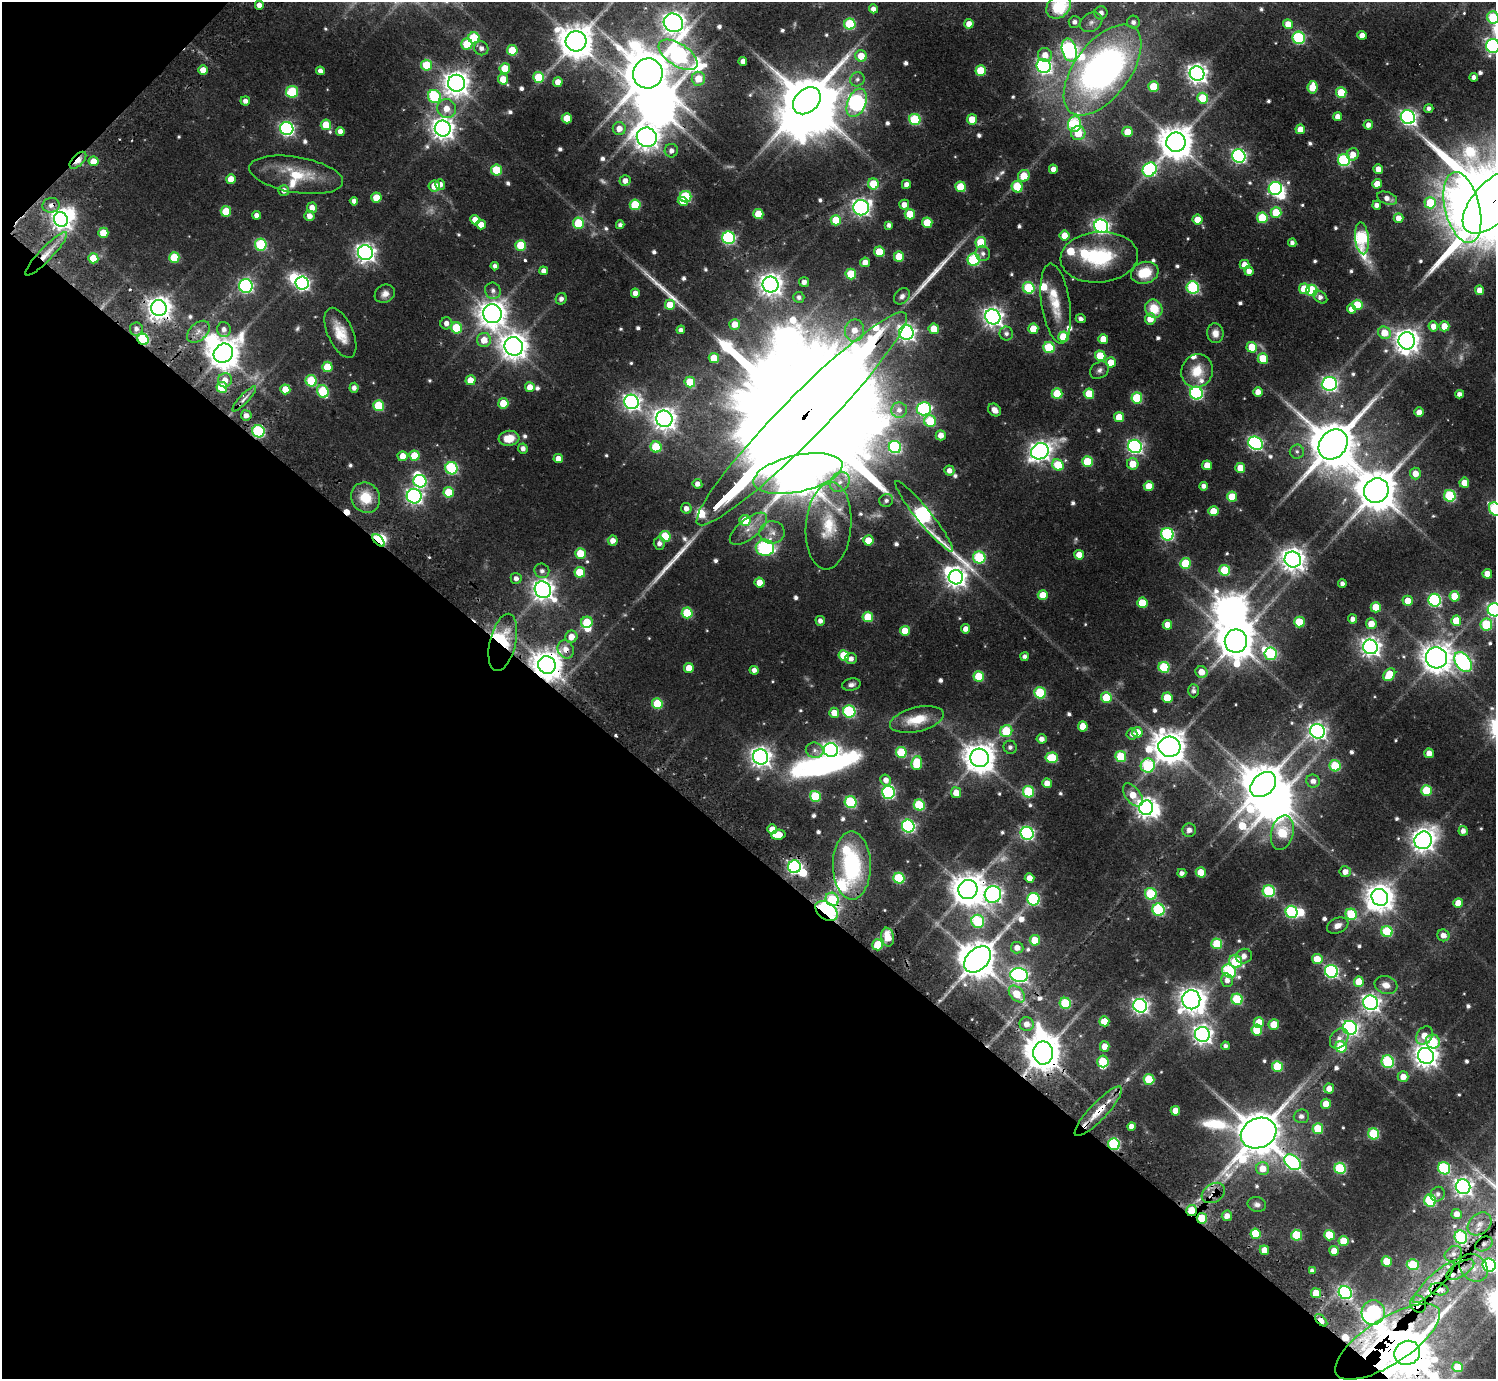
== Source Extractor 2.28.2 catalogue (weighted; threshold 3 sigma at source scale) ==
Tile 9 of 4 x 4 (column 1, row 3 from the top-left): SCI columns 38-1531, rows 1728-3104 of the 6067 x 6068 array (HDU 1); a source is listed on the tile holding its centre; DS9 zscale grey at full resolution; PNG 1498 x 1381 px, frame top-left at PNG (2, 2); each listed source drawn as its Kron ellipse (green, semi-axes under 4 px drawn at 4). Shown black and unused: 40% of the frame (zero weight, under 2 of 3 exposures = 4% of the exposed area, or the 3 px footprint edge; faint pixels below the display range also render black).
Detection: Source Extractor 2.28.2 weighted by HDU 2 'WHT'; one run over the whole footprint, this tile lists its part. Background 0.0655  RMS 0.0064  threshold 0.0288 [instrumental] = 3 sigma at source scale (4.5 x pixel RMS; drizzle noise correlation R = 1.50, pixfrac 1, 0.05/0.05 arcsec/px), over >= 5 px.
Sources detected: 674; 9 too faint to see at this stretch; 24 inside a brighter object's white glare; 6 cosmic-ray / hot-pixel residue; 3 long thin detections or spike segments (spike, bleed or trail) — neither listed nor drawn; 19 inside a brighter listed object's ellipse — not listed separately; of the other 613, all 500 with FLUX_AUTO >= 2.28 (the completeness limit of this list) listed and drawn (113 fainter detections not listed), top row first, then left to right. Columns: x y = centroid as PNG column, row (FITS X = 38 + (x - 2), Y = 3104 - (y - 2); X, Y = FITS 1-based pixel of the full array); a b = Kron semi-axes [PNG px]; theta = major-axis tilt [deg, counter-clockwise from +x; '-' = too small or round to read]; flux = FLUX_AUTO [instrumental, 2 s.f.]
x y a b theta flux
259 5 4 4 - 4.7
1058 7 13 10 38 40
873 9 4 4 - 3.5
1101 13 6 6 - 3.8
1493 18 6 5 - 42
1075 22 6 5 - 2.9
1091 22 12 9 32 3.9
1133 22 6 6 - 2.7
673 23 10 9 - 580
850 24 5 5 - 48
969 24 4 4 - 5.8
1288 24 5 5 - 8
1362 35 4 4 - 4.7
474 38 5 5 - 37
1299 38 6 6 - 85
576 41 10 10 - 1600
467 44 5 5 - 24
1493 46 7 7 - 160
481 48 7 6 - 3.3
512 50 5 5 - 24
1069 50 12 7 -74 200
678 55 22 11 -33 240
1045 55 7 7 - 6.8
861 56 6 5 - 11
743 61 4 4 - 3.8
427 65 5 5 - 26
1044 66 7 7 - 190
505 68 5 5 - 18
203 70 5 4 - 7.4
1102 70 53 27 53 270
320 71 4 4 - 3.3
981 71 5 5 - 26
648 73 15 14 - 3400
1197 74 7 7 - 380
539 77 5 5 - 23
1474 77 4 4 - 2.3
503 79 5 5 - 13
698 79 7 7 - 13
857 79 7 7 - 2.4
558 82 4 4 - 6.2
456 83 8 8 - 730
1153 86 5 5 - 20
1312 87 6 5 - 14
292 92 6 5 - 45
1341 93 5 5 - 26
434 96 7 6 - 56
1203 98 5 5 - 28
245 101 4 4 - 3.1
807 101 16 11 43 4000
857 103 15 9 68 200
1429 108 4 4 - 2.4
447 109 9 9 - 7.9
1338 117 4 4 - 5.1
1408 117 7 6 - 210
567 118 5 5 - 12
915 119 6 5 - 49
972 119 5 5 - 12
1075 124 8 6 76 64
326 125 5 5 - 16
1368 125 5 5 - 3.8
443 128 8 8 - 540
287 129 7 6 - 150
619 129 6 6 - 6
1300 129 5 4 - 9
340 131 4 4 - 3.9
1128 132 5 5 - 14
1078 133 7 7 - 13
647 137 10 9 - 630
1176 142 9 9 - 1500
671 151 7 6 - 3.4
1353 154 6 6 - 6.6
1239 156 7 6 - 160
78 160 10 5 45 9.8
1344 160 6 6 - 87
94 161 5 5 - 9.9
1053 169 5 4 - 5.7
1150 169 7 6 - 110
1378 169 5 4 - 5.5
497 170 5 5 - 26
296 175 47 18 -9 28
1024 176 6 5 - 15
231 179 5 5 - 8.8
625 181 5 5 - 4.6
440 184 5 5 - 4.3
873 184 5 5 - 20
906 184 4 4 - 3.7
1377 184 5 4 - 8.7
434 186 5 5 - 10
961 187 5 5 - 24
1017 187 6 5 - 27
1275 188 7 6 - 110
284 190 5 5 - 3.6
686 197 6 5 - 50
376 198 5 5 - 13
1387 198 10 6 -20 5
354 201 4 4 - 3.1
1494 201 40 20 46 19000
683 202 5 4 - 6.9
1430 203 6 5 - 31
51 205 8 7 - 3.4
635 205 5 5 - 28
904 205 5 5 - 5.1
1377 205 4 4 - 3.7
312 208 5 5 - 6.4
861 208 8 7 - 240
1462 208 36 17 -76 420
226 211 5 5 - 19
1276 212 5 5 - 21
758 214 5 5 - 18
910 214 5 5 - 17
256 215 4 4 - 3.4
309 216 5 5 - 5
1262 218 5 5 - 29
1399 218 5 5 - 6.5
61 219 8 6 -52 380
475 220 5 4 - 6.8
836 220 5 5 - 21
1197 220 5 5 - 10
578 223 5 5 - 31
927 223 5 5 - 19
481 224 5 4 - 7.1
620 225 4 4 - 2.5
889 225 4 4 - 2.6
1101 226 7 6 - 210
103 233 5 5 - 15
1064 236 5 5 - 9.8
728 238 6 6 - 100
1362 238 16 7 -84 84
981 242 5 5 - 27
1292 243 4 4 - 2.6
261 245 6 6 - 58
521 245 5 5 - 26
879 252 5 5 - 15
365 253 7 7 - 350
983 253 8 7 - 2.9
46 254 29 6 46 9.7
174 257 5 5 - 26
899 257 5 5 - 19
1099 257 39 25 5 48
93 258 5 5 - 17
974 260 6 6 - 68
865 262 5 5 - 5.7
1245 265 5 5 - 7.1
495 266 4 4 - 2.6
544 271 4 4 - 3.6
1249 271 4 4 - 4.4
1145 273 14 11 16 20
851 274 5 5 - 23
804 282 5 5 - 3.6
302 283 7 6 - 170
771 284 8 8 - 510
246 286 7 6 - 140
1029 288 6 5 - 47
1193 288 6 6 - 75
1304 289 5 5 - 17
1312 290 6 5 - 47
1480 290 5 4 - 7
493 291 8 7 - 2.8
635 293 4 4 - 5.1
385 294 10 8 32 4
902 296 9 7 44 2.7
799 297 5 5 - 2.5
1320 297 8 5 -38 2.9
561 299 6 5 - 2.7
1056 303 40 14 -82 18
670 305 5 5 - 14
1357 305 5 5 - 22
159 308 8 8 - 590
1154 309 9 8 - 16
1351 309 4 4 - 4.5
492 314 9 9 - 850
993 317 8 7 - 380
1081 319 5 4 - 2.4
1150 319 6 5 - 8.5
446 323 6 6 - 4
735 324 5 5 - 7.7
1433 326 5 4 - 6
1444 326 5 5 - 9.4
456 328 5 5 - 30
136 329 6 6 - 3.1
224 329 7 6 - 3.4
934 329 5 5 - 12
1033 329 5 5 - 14
681 330 4 4 - 2.5
854 330 11 9 78 8.8
198 332 13 8 42 5.1
906 332 7 7 - 280
340 333 27 12 -66 15
1006 333 7 6 - 2.4
1215 333 10 8 -83 5.6
1384 333 6 6 - 14
1063 337 5 5 - 21
143 339 6 5 - 63
1103 339 5 5 - 8.7
484 340 7 7 - 9.2
1407 341 8 8 - 660
514 346 9 9 - 820
1252 347 5 5 - 18
1049 348 6 5 - 40
223 353 10 9 - 1200
1100 356 5 5 - 19
714 358 5 5 - 13
1263 358 5 5 - 18
1111 362 5 5 - 13
327 367 5 5 - 17
1099 370 10 8 34 2.8
1197 371 17 15 64 16
225 380 7 7 - 6.7
471 380 5 5 - 11
311 381 6 5 - 36
690 382 5 5 - 22
1329 384 8 7 - 200
222 387 5 5 - 29
530 387 5 4 - 8.1
354 388 5 4 - 3.2
285 389 5 5 - 10
323 391 6 5 - 40
1258 392 5 4 - 6
1196 393 6 6 - 110
1057 394 5 5 - 26
1089 394 5 5 - 16
1460 394 4 4 - 3.3
1137 398 5 5 - 38
244 399 17 4 47 3.3
632 402 7 7 - 260
503 403 5 5 - 16
379 406 5 5 - 35
924 409 7 6 - 95
899 410 8 7 - 3.4
994 410 7 5 -40 4.4
1419 412 5 4 - 6.4
246 415 5 5 - 3.7
1119 417 5 5 - 13
664 419 8 8 - 550
802 419 148 22 45 78000
930 421 6 5 - 32
258 431 6 6 - 69
941 435 5 5 - 6.4
509 438 10 7 6 12
1255 443 7 6 - 150
1333 444 16 13 49 3900
1135 446 7 6 - 190
656 447 5 5 - 30
895 447 6 6 - 87
523 448 5 5 - 3.2
1040 451 9 8 - 360
1297 451 7 7 - 2.3
403 456 5 5 - 8.9
414 456 5 5 - 17
558 459 4 4 - 5.6
1087 462 5 5 - 28
1133 464 6 5 - 11
1058 465 6 5 - 23
1207 465 5 5 - 8.4
451 468 6 6 - 73
1240 468 5 5 - 11
949 470 5 5 - 4.5
798 473 45 18 12 2800
1415 473 6 5 - 7.8
420 481 7 6 - 78
840 482 11 9 46 5.8
1464 483 5 5 - 9.9
697 484 5 4 - 3.8
1149 486 5 5 - 11
1204 486 4 4 - 3.2
1376 491 13 12 - 2400
449 492 5 5 - 21
414 496 7 7 - 220
1450 496 6 5 - 55
1232 497 5 5 - 18
366 498 15 14 - 17
886 500 7 6 - 2.6
686 508 5 5 - 3.9
1495 509 7 5 -53 68
1213 511 5 5 - 13
924 516 45 7 -51 210
745 520 6 5 - 14
829 526 44 22 86 32
748 529 22 10 38 9.1
772 532 12 11 - 6
1167 534 6 6 - 95
665 536 5 5 - 27
379 540 7 3 -47 67
868 540 5 5 - 12
613 541 5 5 - 5.2
659 543 6 5 - 3.1
765 548 9 8 - 84
580 553 5 5 - 18
1079 555 5 4 - 9.8
979 558 6 6 - 57
1293 559 8 8 - 610
1185 563 5 5 - 26
1225 570 5 5 - 31
542 571 7 7 - 2.8
580 572 5 5 - 20
1487 574 5 5 - 7.5
956 577 7 7 - 400
516 578 5 5 - 2.8
759 583 5 5 - 9
1342 584 4 4 - 2.8
543 590 8 8 - 470
1043 595 5 5 - 11
1455 596 5 5 - 17
1434 600 6 6 - 110
1408 601 5 5 - 9.5
1142 603 5 5 - 17
1376 607 5 5 - 15
1494 610 6 6 - 150
687 613 5 5 - 32
868 617 5 5 - 18
1353 619 4 4 - 3.3
820 621 5 4 - 3.1
1456 621 5 5 - 16
587 622 6 5 - 19
1299 622 5 5 - 22
1371 624 5 5 - 8.6
1486 624 6 6 - 43
1167 625 5 4 - 8.2
966 629 4 4 - 5
905 631 5 5 - 14
571 637 6 6 - 8.4
1236 641 11 11 - 1800
503 642 29 13 77 35
1370 647 7 7 - 350
566 649 9 8 - 6.3
1271 654 6 6 - 59
844 655 5 5 - 19
1025 656 4 4 - 2.5
1436 658 11 10 - 770
851 659 6 5 - 3.5
1463 662 11 7 -55 200
547 665 9 8 - 1100
1164 667 5 5 - 41
689 668 5 5 - 10
754 670 4 4 - 3.5
1201 672 6 5 - 7.8
1389 675 7 5 53 21
979 676 5 5 - 26
851 685 9 6 12 2.5
1193 691 6 5 - 2.3
1040 693 6 5 - 45
1106 698 5 5 - 24
1167 698 5 5 - 19
657 704 5 5 - 28
849 711 6 6 - 79
834 713 5 5 - 9
917 719 27 12 13 18
1083 726 5 5 - 12
1006 731 6 6 - 34
1317 731 7 7 - 260
1137 732 5 5 - 12
1132 734 5 5 - 2.8
1041 739 5 4 - 4.3
1010 747 7 6 - 2.4
1169 747 11 10 - 1400
815 750 9 7 -16 2.9
831 750 7 7 - 230
901 752 5 5 - 34
1429 753 4 4 - 6
1121 756 5 5 - 33
761 757 8 7 - 420
980 758 9 9 - 1200
1052 758 6 5 - 28
917 763 7 5 83 31
1148 765 7 7 - 66
1335 766 5 5 - 40
886 780 6 5 - 4.4
1313 781 7 6 - 4.2
1047 783 5 4 - 6.9
1263 785 14 10 42 2200
1427 790 5 5 - 29
888 792 6 6 - 110
1028 792 6 5 - 48
956 793 5 5 - 9.7
1133 795 13 7 -53 12
815 796 5 5 - 35
851 802 6 5 - 59
919 805 5 5 - 40
1146 808 7 7 - 420
908 826 6 6 - 120
772 829 5 4 - 6.8
1189 830 7 6 - 3.9
1463 831 5 4 - 3.6
1027 833 6 6 - 140
1282 833 17 11 76 47
778 835 7 5 7 13
1423 840 9 8 - 560
852 865 34 19 -90 75
794 867 6 6 - 160
1201 872 5 5 - 14
1345 872 5 5 - 5.4
1182 873 4 4 - 3.1
899 878 5 5 - 45
1029 878 5 4 - 7.1
968 889 9 9 - 1300
1269 891 6 6 - 75
993 894 8 8 - 270
1151 894 6 5 - 47
1380 897 9 8 - 850
832 899 7 6 - 36
1033 899 6 6 - 81
1458 903 5 5 - 8.7
1158 910 6 6 - 71
826 911 12 8 -36 150
1292 912 6 6 - 82
1351 914 6 5 - 41
978 921 6 6 - 57
1338 926 11 7 23 4.5
1387 931 6 5 - 41
1443 935 6 6 - 4.4
888 937 9 6 -80 13
1035 940 5 5 - 17
1217 944 5 5 - 31
877 945 5 5 - 18
1017 948 6 6 - 5.8
1244 956 8 7 - 4.1
977 959 15 10 44 1800
1317 959 5 5 - 13
1236 961 7 6 - 35
1229 971 7 6 - 70
1331 971 6 6 - 130
1019 975 9 7 -12 220
1227 980 7 5 -77 3.6
1359 982 5 5 - 16
1386 985 11 8 -17 6
1017 994 10 6 -48 15
1237 999 6 5 - 45
1191 1000 9 9 - 580
1065 1003 6 5 - 43
1370 1003 7 7 - 270
1140 1006 7 6 - 230
1104 1021 5 5 - 14
1259 1022 5 5 - 13
1027 1024 7 7 - 5.5
1274 1024 5 5 - 15
1350 1028 7 6 - 170
1257 1030 5 5 - 30
1202 1034 7 7 - 340
1424 1035 10 7 53 8.8
1339 1038 11 8 54 5
1433 1041 7 6 - 30
1105 1046 5 5 - 7
1225 1046 4 4 - 2.3
1341 1047 6 5 - 29
1043 1053 11 10 - 1800
1426 1056 8 7 - 600
1103 1061 6 5 - 23
1388 1062 6 6 - 71
1277 1067 5 5 - 31
1403 1077 5 5 - 7.5
1149 1079 5 5 - 28
1329 1089 5 5 - 7
1326 1104 5 5 - 11
1098 1111 33 8 47 16
1175 1111 5 4 - 8.1
1301 1116 7 7 - 3.1
1131 1126 4 4 - 4.9
1318 1129 5 5 - 26
1259 1133 18 14 23 2900
1374 1134 6 5 - 49
1114 1144 6 5 - 72
1292 1162 9 6 -40 150
1340 1168 6 5 - 53
1444 1168 6 6 - 69
1263 1169 6 6 - 10
1463 1187 7 7 - 320
1213 1193 13 9 32 5.7
1438 1194 7 6 - 2.4
1430 1201 6 6 - 64
1257 1204 9 7 -13 2.7
1192 1211 5 5 - 15
1457 1214 5 5 - 5.4
1227 1216 5 5 - 5
1202 1218 5 5 - 16
1480 1224 13 10 41 5.6
1256 1234 5 5 - 26
1297 1235 5 5 - 36
1329 1235 5 5 - 24
1461 1237 7 6 - 56
1343 1241 5 5 - 15
1484 1244 9 6 30 2.6
1264 1250 5 4 - 7
1334 1251 5 5 - 11
1453 1254 9 7 35 2.4
1387 1262 5 5 - 18
1413 1265 6 5 - 33
1489 1265 7 6 - 130
1474 1268 15 12 -40 8.4
1460 1270 16 7 32 5.6
1312 1271 4 4 - 2.6
1434 1283 28 7 44 11
1439 1289 9 6 -8 5.3
1316 1293 5 5 - 17
1345 1293 7 6 - 120
1418 1304 9 7 -64 8.3
1373 1312 12 11 - 120
1321 1320 7 4 -45 13
1387 1342 60 23 33 240
1407 1353 13 12 - 3200
1458 1367 5 5 - 15
Overlapping masked pixels (flux is a lower limit): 34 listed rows (the first 20) at x y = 78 160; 1494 201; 51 205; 46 254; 159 308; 143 339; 802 419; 258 431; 798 473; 379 540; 503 642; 566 649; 547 665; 968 889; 993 894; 832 899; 826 911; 1043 1053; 1098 1111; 1259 1133
Isophote crosses this tile's border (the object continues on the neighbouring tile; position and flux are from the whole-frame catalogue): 8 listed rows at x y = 1058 7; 1493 18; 1493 46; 1494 201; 1495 509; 1494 610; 1489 1265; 1387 1342